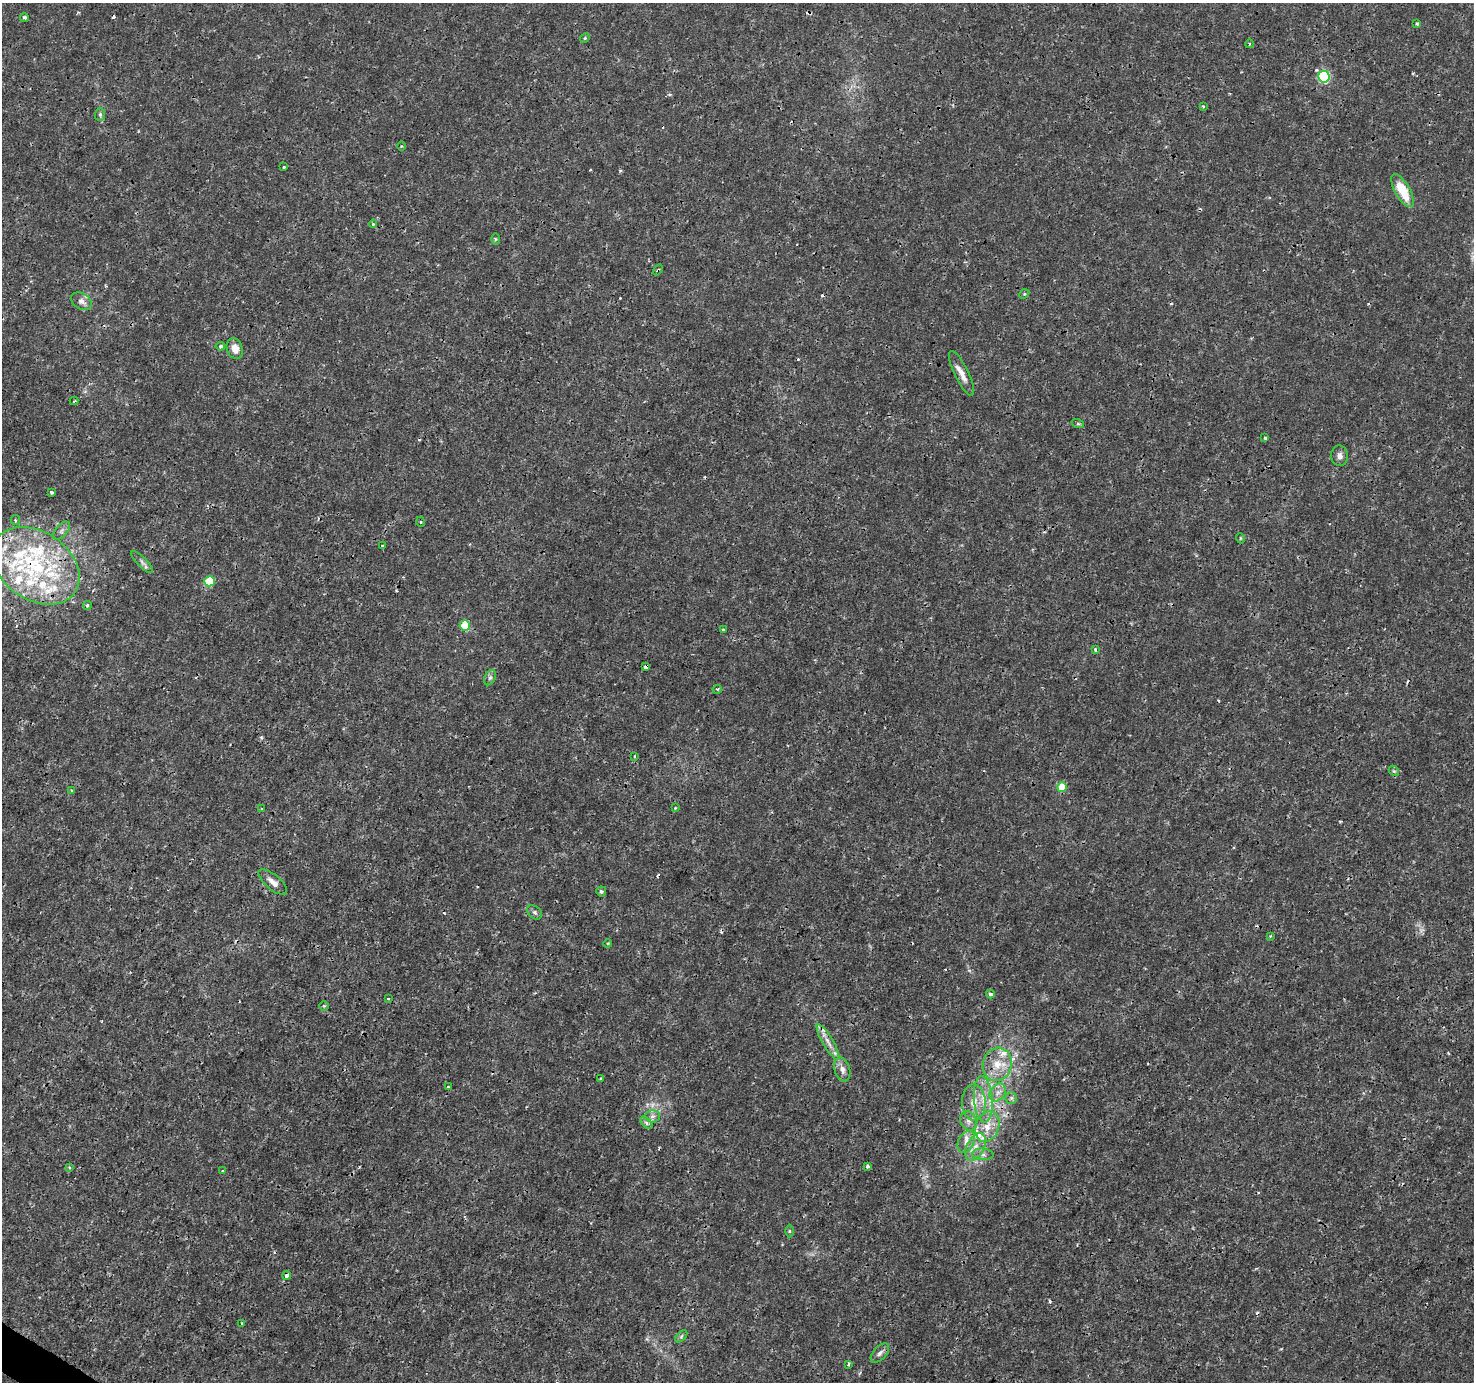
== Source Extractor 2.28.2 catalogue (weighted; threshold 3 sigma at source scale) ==
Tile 7 of 4 x 4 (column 3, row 2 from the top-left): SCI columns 2948-4419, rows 2947-4326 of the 5899 x 5961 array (HDU 1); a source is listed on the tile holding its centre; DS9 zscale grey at full resolution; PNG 1476 x 1384 px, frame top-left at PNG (2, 3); each listed source drawn as its Kron ellipse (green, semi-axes under 4 px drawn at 4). Shown black and unused: <1% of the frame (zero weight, under 3 of 4 exposures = <1% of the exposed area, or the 3 px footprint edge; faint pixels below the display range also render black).
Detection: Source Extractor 2.28.2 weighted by HDU 2 'WHT'; one run over the whole footprint, this tile lists its part. Background 0.0024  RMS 8.1e-04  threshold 0.00363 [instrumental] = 3 sigma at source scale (4.5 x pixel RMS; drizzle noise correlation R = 1.50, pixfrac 1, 0.0396/0.0396 arcsec/px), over >= 5 px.
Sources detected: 106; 2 too faint to see at this stretch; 14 cosmic-ray / hot-pixel residue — neither listed nor drawn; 13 inside a brighter listed object's ellipse — not listed separately; the other 77 listed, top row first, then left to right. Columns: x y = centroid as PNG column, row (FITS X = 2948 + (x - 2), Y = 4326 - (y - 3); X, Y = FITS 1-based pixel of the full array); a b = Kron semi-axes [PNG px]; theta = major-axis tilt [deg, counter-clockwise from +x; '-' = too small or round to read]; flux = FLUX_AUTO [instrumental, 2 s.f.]
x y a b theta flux
24 17 4 4 - 0.16
1417 23 4 4 - 0.11
585 38 5 4 - 0.1
1249 44 4 3 - 0.077
1324 77 6 5 - 8.1
1203 106 4 3 - 0.075
100 114 6 5 - 0.15
401 146 5 3 - 0.077
284 167 3 3 - 0.13
1402 191 18 7 -60 2.3
373 224 4 3 - 0.096
495 239 6 4 90 0.1
658 270 6 3 52 0.09
1024 294 5 4 - 0.1
81 301 11 8 -31 0.43
220 346 4 4 - 0.14
235 349 10 8 -71 0.8
961 373 24 7 -64 0.83
74 401 4 2 - 0.072
1078 424 6 4 -19 0.12
1265 438 3 3 - 0.21
1339 456 10 8 -83 0.37
52 492 3 3 - 0.25
15 520 5 4 - 0.12
421 522 5 3 - 0.076
62 531 11 6 50 0.29
1240 538 5 3 - 0.077
383 546 3 3 - 0.27
142 562 14 5 -45 0.29
36 566 47 34 -34 12
209 581 5 5 - 3.2
87 605 4 4 - 0.18
465 625 5 5 - 2.8
723 630 3 3 - 0.13
1095 649 4 4 - 0.19
646 667 4 4 - 0.67
490 677 8 5 62 0.22
717 689 5 4 - 0.11
635 756 3 3 - 0.098
1394 771 6 4 -44 0.11
1062 787 5 5 - 2.3
72 790 3 3 - 0.079
675 808 4 3 - 0.086
262 809 4 3 - 0.071
273 882 18 7 -40 0.59
601 891 5 5 - 0.13
535 912 8 6 -40 0.2
1270 936 4 4 - 0.072
608 943 4 3 - 0.074
990 994 4 4 - 0.35
388 999 3 3 - 0.14
324 1006 5 4 - 0.09
828 1042 20 5 -60 0.71
997 1064 17 14 74 1.7
842 1069 12 7 -73 0.51
601 1079 3 3 - 0.14
448 1087 3 3 - 0.11
998 1092 10 7 54 0.53
1011 1098 5 5 - 0.18
983 1099 23 9 -86 1.6
974 1102 18 11 -89 1.3
653 1116 7 6 - 0.27
969 1121 10 8 -66 0.44
646 1123 7 4 -46 0.19
987 1127 16 11 67 1.4
966 1142 12 8 61 0.57
975 1147 15 8 64 0.93
983 1154 10 5 -4 0.34
868 1166 3 3 - 0.21
69 1167 3 3 - 0.11
223 1171 4 3 - 0.096
789 1231 6 4 90 0.11
287 1275 4 4 - 0.53
242 1323 3 3 - 0.081
681 1336 7 4 46 0.16
880 1353 11 6 48 0.33
848 1364 4 3 - 0.14
Overlapping masked pixels (flux is a lower limit): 5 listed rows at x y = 658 270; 961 373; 36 566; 646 667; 287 1275